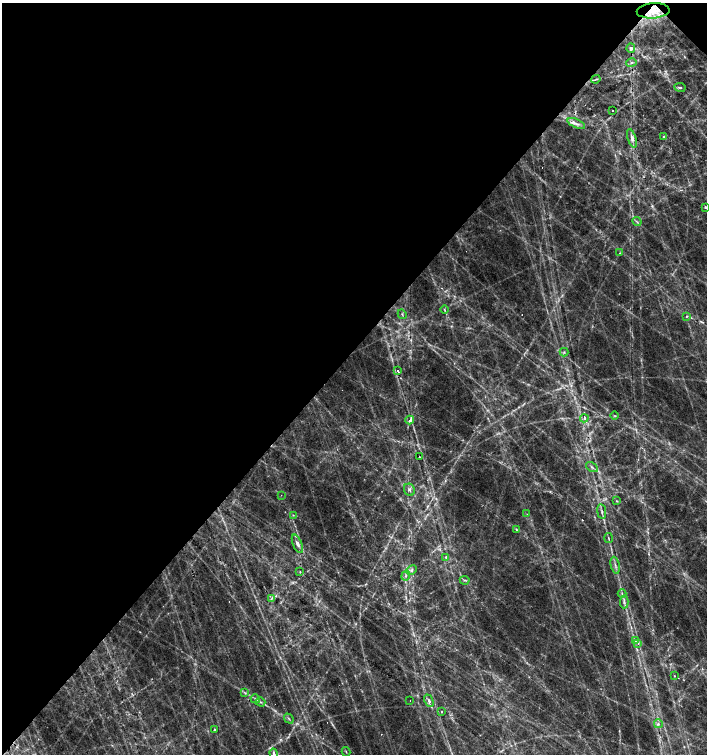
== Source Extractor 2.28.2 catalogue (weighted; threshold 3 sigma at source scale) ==
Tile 2 of 4 x 4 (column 2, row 1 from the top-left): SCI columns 1571-2979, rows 4514-6017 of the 6022 x 6017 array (HDU 1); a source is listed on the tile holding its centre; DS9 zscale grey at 2 x 2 block average (1 PNG px = mean of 2 x 2 image px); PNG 709 x 756 px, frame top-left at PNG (2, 3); each listed source drawn as its Kron ellipse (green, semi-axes under 4 px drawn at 4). Shown black and unused: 47% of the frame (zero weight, under 2 of 3 exposures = <1% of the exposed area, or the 3 px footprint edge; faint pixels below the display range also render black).
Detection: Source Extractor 2.28.2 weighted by HDU 2 'WHT'; one run over the whole footprint, this tile lists its part. Background 0.129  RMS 0.014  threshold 0.0634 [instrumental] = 3 sigma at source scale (4.5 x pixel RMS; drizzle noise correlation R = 1.50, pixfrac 1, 0.0396/0.0396 arcsec/px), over >= 5 px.
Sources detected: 67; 2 too faint to see at this stretch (2 x 2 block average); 8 cosmic-ray / hot-pixel residue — neither listed nor drawn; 3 inside a brighter listed object's ellipse — not listed separately; the other 54 listed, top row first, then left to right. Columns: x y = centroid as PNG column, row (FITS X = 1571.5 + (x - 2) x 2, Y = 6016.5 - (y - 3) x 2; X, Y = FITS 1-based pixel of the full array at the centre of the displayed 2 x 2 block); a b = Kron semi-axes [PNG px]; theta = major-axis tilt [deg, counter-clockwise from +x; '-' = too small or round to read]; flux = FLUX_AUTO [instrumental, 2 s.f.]
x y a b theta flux
653 11 16 7 4 53
631 48 4 3 - 10
631 63 5 2 - 4.7
596 79 4 2 - 3.7
680 87 6 3 -8 6.1
613 110 2 2 - 2
576 124 9 3 -24 13
663 136 3 2 - 2.5
632 138 9 4 -72 13
705 207 4 3 - 4
637 222 5 2 - 3.7
620 253 2 2 - 1.6
444 310 4 2 - 2.9
402 314 5 2 - 2.9
687 316 3 2 - 3
564 352 4 3 - 4
398 371 3 2 - 5.9
615 416 4 2 - 2.5
584 418 4 3 - 11
410 420 4 3 - 15
419 457 2 2 - 8.3
592 467 6 2 -31 5.7
409 490 6 5 - 9.3
281 495 2 2 - 1.3
617 501 3 3 - 2.5
602 512 7 3 -83 6.7
527 514 2 2 - 2.4
293 515 2 2 - 2.1
516 529 4 2 - 2.6
608 538 5 2 - 3.3
297 544 9 4 -67 17
445 557 2 2 - 8.3
615 565 9 2 -77 7.9
411 570 6 3 26 5.9
300 572 3 2 - 1.8
406 575 5 2 - 5.1
465 580 5 3 - 4.4
622 593 4 2 - 3.8
272 598 4 2 - 3.9
624 602 6 2 87 7.1
636 640 3 2 - 5.9
638 643 2 2 - 3.2
674 676 3 2 - 2.4
245 693 4 2 - 4.3
255 699 5 2 - 4.6
410 701 2 2 - 0.84
429 701 7 3 -66 9.8
261 702 5 3 - 5.2
441 712 3 2 - 2.2
289 719 5 2 - 3.1
658 724 4 3 - 5.7
214 730 2 2 - 87
346 752 5 2 - 2.5
274 754 5 3 - 12
Overlapping masked pixels (flux is a lower limit): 1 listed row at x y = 653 11
Isophote crosses this tile's border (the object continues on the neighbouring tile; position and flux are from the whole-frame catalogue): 2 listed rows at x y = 705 207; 274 754
Diffuse or blended objects may show on this block-average render without a row.